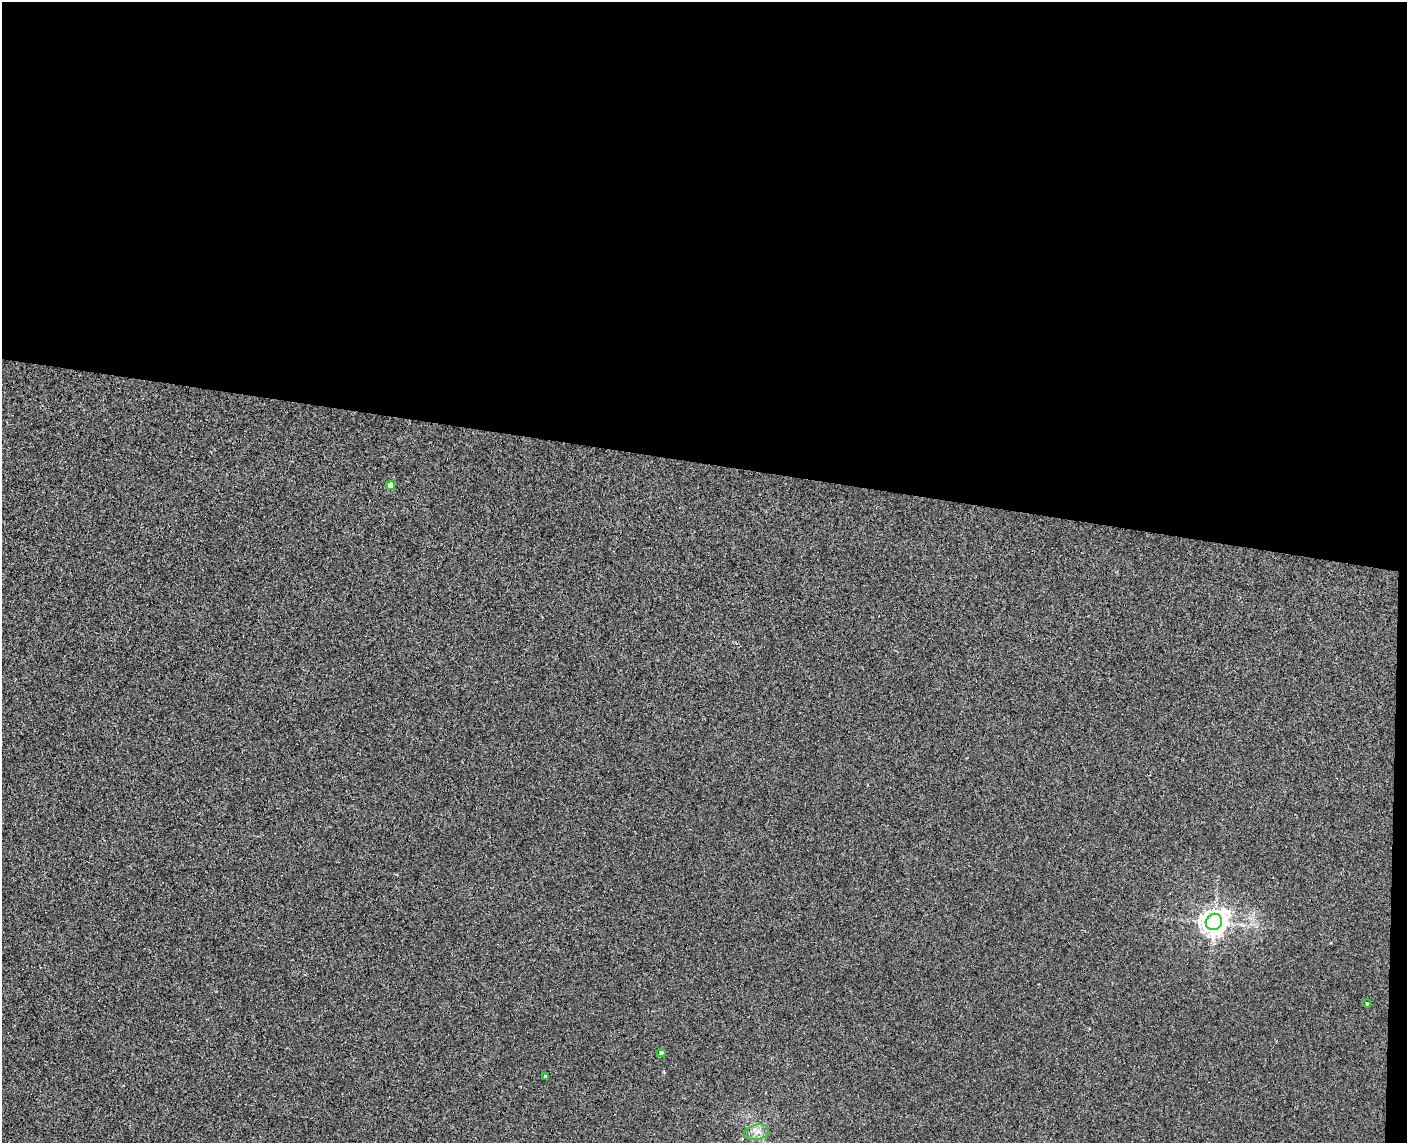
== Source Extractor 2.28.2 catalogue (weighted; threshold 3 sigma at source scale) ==
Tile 3 of 3 x 4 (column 3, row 1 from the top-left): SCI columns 2972-4376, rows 3432-4572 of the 4649 x 4581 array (HDU 1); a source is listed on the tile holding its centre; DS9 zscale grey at full resolution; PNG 1409 x 1145 px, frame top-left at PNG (2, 2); each listed source drawn as its Kron ellipse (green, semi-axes under 4 px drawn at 4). Shown black and unused: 41% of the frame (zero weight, under 3 of 4 exposures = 6% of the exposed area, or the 3 px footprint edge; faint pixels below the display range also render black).
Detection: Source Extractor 2.28.2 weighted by HDU 2 'WHT'; one run over the whole footprint, this tile lists its part. Background 0.00389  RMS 0.004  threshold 0.018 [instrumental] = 3 sigma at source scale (4.5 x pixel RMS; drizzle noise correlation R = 1.50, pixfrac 1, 0.05/0.05 arcsec/px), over >= 5 px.
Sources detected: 6; all 6 listed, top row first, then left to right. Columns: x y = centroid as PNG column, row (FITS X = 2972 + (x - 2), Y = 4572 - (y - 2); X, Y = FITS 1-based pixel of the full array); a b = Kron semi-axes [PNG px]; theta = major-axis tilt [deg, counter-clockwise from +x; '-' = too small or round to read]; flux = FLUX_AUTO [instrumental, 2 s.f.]
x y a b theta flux
391 485 4 4 - 4.4
1214 922 8 8 - 400
1367 1003 4 3 - 0.36
661 1053 4 4 - 0.86
545 1076 3 3 - 0.48
757 1132 13 7 14 2.7